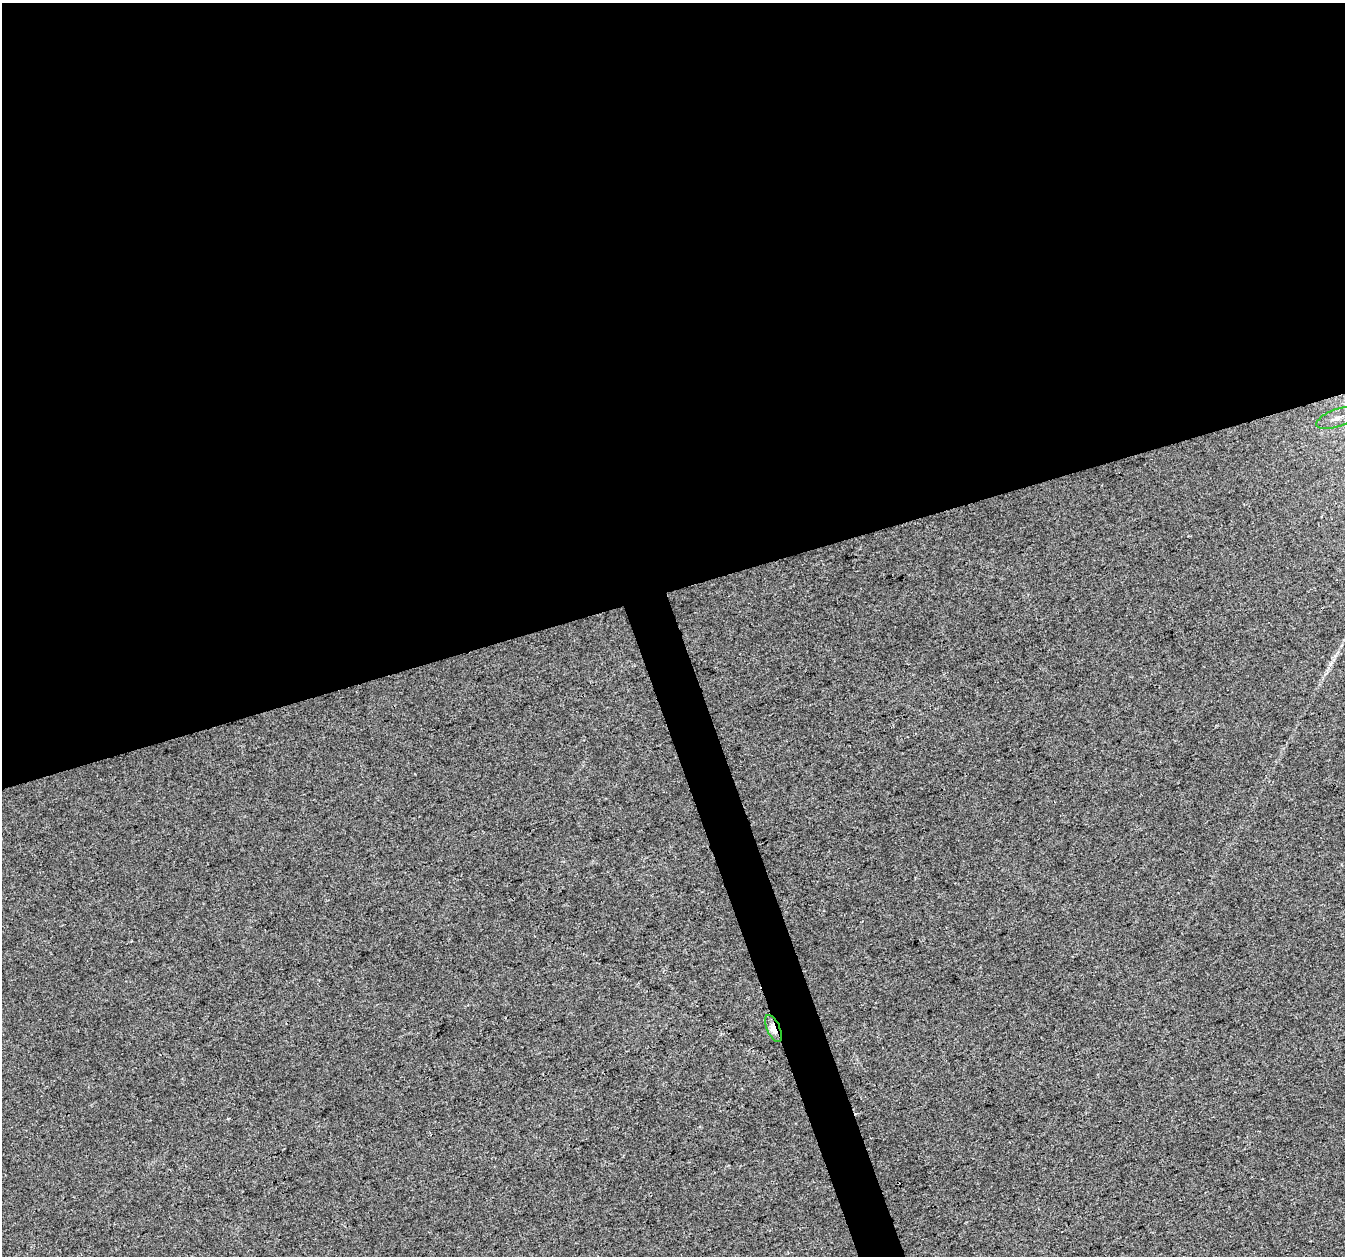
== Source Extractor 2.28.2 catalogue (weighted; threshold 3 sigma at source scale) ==
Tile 2 of 4 x 4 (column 2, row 1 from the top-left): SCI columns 1346-2688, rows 3879-5132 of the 5373 x 5196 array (HDU 1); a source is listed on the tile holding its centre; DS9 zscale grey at full resolution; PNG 1347 x 1258 px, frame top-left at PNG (2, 3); each listed source drawn as its Kron ellipse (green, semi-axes under 4 px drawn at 4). Shown black and unused: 49% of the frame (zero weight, under 3 of 4 exposures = <1% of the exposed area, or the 3 px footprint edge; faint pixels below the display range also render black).
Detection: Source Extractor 2.28.2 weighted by HDU 2 'WHT'; one run over the whole footprint, this tile lists its part. Background 0.00625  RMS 0.0038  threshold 0.017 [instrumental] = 3 sigma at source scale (4.5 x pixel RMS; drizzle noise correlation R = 1.50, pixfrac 1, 0.0396/0.0396 arcsec/px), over >= 5 px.
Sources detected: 3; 1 cosmic-ray / hot-pixel residue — neither listed nor drawn; the other 2 listed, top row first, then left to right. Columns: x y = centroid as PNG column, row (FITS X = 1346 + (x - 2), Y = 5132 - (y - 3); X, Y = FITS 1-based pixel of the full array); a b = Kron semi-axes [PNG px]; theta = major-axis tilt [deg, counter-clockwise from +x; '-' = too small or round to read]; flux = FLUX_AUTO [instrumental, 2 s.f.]
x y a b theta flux
1337 418 21 9 20 6.1
773 1028 14 6 -66 3.2
Overlapping masked pixels (flux is a lower limit): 2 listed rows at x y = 1337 418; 773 1028
Isophote crosses this tile's border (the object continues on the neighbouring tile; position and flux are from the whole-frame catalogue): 1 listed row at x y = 1337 418